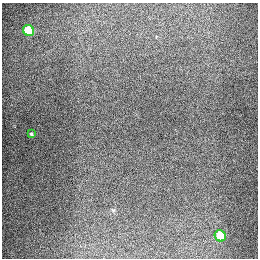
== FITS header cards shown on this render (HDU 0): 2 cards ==
NAXIS1  =                  256
NAXIS2  =                  256

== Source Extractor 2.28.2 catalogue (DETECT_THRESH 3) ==
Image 256 x 256 px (HDU 0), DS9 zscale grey, 1 PNG px = 1 image px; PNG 260 x 260 px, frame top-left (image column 1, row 256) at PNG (2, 3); each listed source drawn as its Kron ellipse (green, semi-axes under 4 px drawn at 4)
Background 1300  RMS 27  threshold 80.5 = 3 sigma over >= 5 px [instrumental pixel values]
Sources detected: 3; all 3 listed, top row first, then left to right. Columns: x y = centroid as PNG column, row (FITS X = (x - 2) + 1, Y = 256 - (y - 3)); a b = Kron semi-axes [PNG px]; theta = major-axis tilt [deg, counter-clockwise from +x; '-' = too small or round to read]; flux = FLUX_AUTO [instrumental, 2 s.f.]
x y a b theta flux
29 30 6 5 - 94000
31 134 3 3 - 2400
220 236 6 5 - 69000